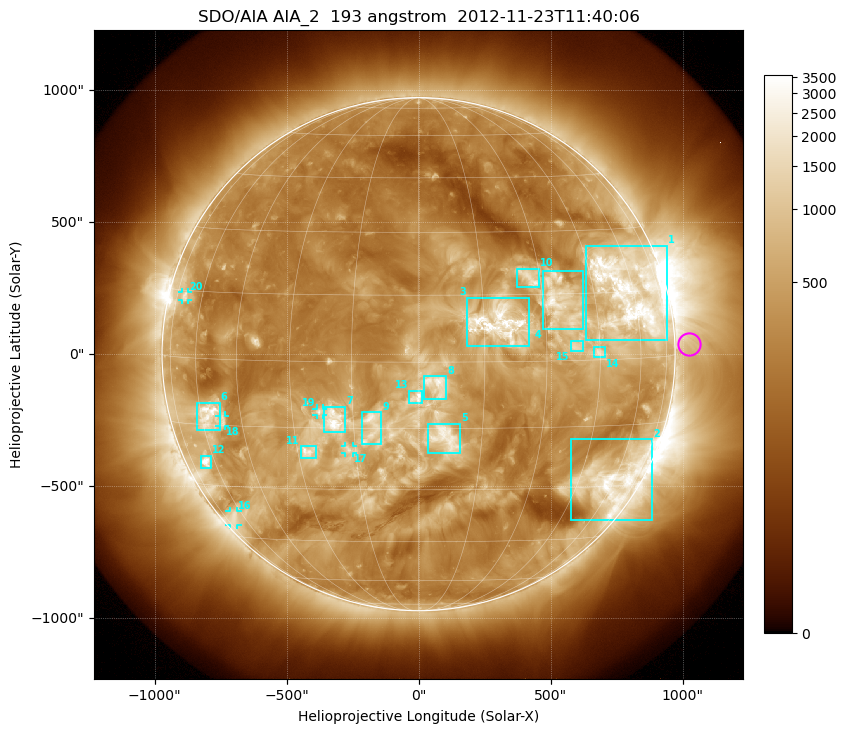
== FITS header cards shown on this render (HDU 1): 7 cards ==
TELESCOP= 'SDO/AIA'
INSTRUME= 'AIA_2'
WAVELNTH=                  193
WAVEUNIT= 'angstrom'
DATE-OBS= '2012-11-23T11:40:06.84'
CTYPE1  = 'HPLN-TAN'
CTYPE2  = 'HPLT-TAN'

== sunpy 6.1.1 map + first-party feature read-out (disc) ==
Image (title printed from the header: SDO/AIA AIA_2  193 angstrom  2012-11-23T11:40:06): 1024 x 1024 px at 2.4 arcsec/px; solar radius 972 arcsec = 405 px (full disc in frame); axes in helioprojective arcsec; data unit not stated in the header (colour bar unlabelled)
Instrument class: DISC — disc imager (sunpy class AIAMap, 193 A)
Bright regions (active regions / flare kernels): reference = the median radial profile (limb darkening/brightening removed); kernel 9 px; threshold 5 sigma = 857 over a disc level ~298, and >= 1.15x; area >= 12 px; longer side >= 10 px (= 24 arcsec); searched inside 0.97 R_sun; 27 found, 20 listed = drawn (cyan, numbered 1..; 5 of them under ~33 arcsec drawn as corner ticks so the feature stays visible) (cap 20 boxes per figure: the strongest are kept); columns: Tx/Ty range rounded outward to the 5 arcsec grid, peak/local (2 s.f.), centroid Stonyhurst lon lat
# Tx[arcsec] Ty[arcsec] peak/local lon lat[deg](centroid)
1 630..940 55..410 13 +58 +15
2 575..885 -630..-320 10 +59 -29
3 180..420 30..215 8.4 +18 +9
4 470..625 95..320 9.4 +34 +14
5 35..160 -375..-265 6 +6 -17
6 -840..-750 -290..-185 11 -57 -13
7 -360..-275 -295..-200 9 -20 -13
8 20..105 -170..-85 5.3 +4 -5
9 -215..-140 -340..-220 5.6 -11 -15
10 375..455 255..325 6.5 +27 +19
11 -450..-385 -395..-345 7.8 -27 -21
12 -825..-785 -435..-385 9.5 -65 -24
13 -35..15 -185..-140 5.2 +0 -8
14 665..710 -15..30 6.4 +45 +2
15 575..625 10..50 5.7 +38 +3
16 -715..-685 -645..-595 3.9 -66 -39
17 -280..-250 -375..-345 4.3 -17 -20
18 -755..-735 -270..-230 5.3 -52 -14
19 -390..-360 -230..-205 4.3 -23 -11
20 -895..-870 205..235 4.3 -69 +14
Off-limb structures (1.02-1.3 R_sun): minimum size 162 px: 2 found; the strongest spans PA ~230..310 deg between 1.02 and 1.3 R_sun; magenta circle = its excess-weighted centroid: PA ~270 deg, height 1.06 R_sun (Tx ~1025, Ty ~40 arcsec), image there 1.6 x the reference